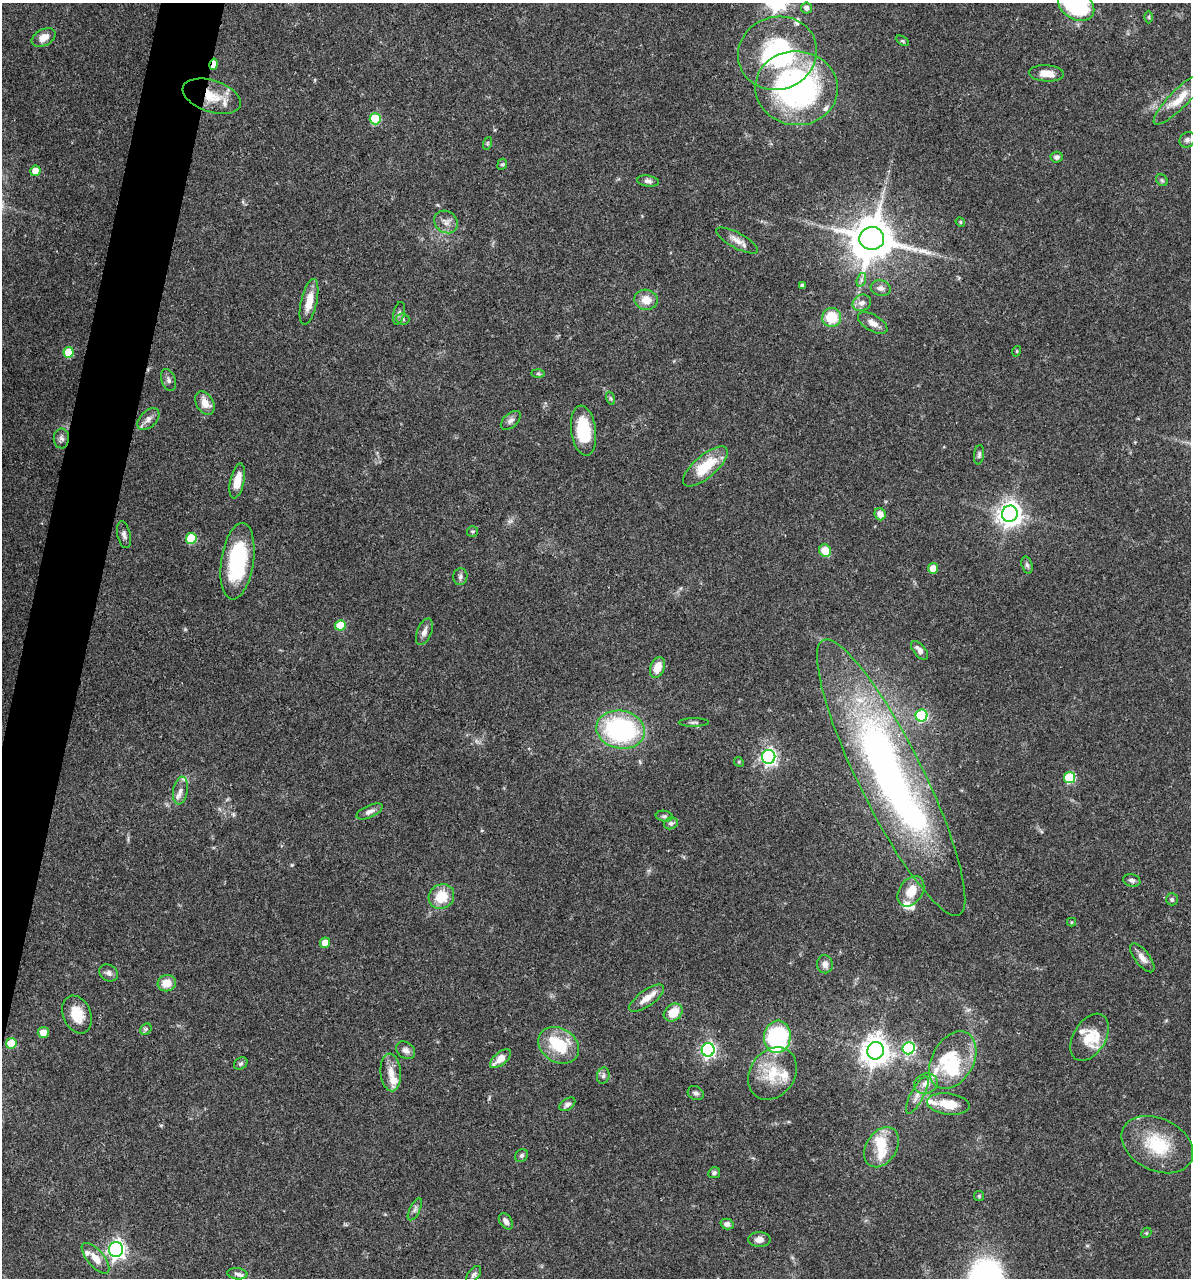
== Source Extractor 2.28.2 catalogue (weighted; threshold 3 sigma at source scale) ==
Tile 7 of 4 x 4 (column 3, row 2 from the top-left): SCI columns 2627-3815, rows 2557-3832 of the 5129 x 5114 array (HDU 1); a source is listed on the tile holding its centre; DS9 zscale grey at full resolution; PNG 1193 x 1280 px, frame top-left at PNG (2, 3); each listed source drawn as its Kron ellipse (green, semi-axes under 4 px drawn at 4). Shown black and unused: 4% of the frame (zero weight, under 3 of 4 exposures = <1% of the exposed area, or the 3 px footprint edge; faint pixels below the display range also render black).
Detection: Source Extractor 2.28.2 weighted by HDU 2 'WHT'; one run over the whole footprint, this tile lists its part. Background 0.0744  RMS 0.0033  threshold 0.0147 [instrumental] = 3 sigma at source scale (4.5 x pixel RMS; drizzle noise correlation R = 1.50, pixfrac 1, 0.05/0.05 arcsec/px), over >= 5 px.
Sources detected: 139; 1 too faint to see at this stretch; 2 inside a brighter object's white glare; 1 long thin detection or spike segment (spike, bleed or trail) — neither listed nor drawn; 16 inside a brighter listed object's ellipse — not listed separately; the other 119 listed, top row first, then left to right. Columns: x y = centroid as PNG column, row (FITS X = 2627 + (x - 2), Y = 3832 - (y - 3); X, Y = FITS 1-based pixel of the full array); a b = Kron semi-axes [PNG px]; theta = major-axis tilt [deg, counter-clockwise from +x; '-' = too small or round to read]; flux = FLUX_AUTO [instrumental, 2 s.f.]
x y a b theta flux
1076 5 19 14 -32 33
806 8 5 5 - 1.3
1149 17 6 4 90 0.44
44 37 13 8 29 2.9
902 41 7 4 -33 0.48
777 53 40 36 20 43
214 64 6 3 78 4.4
1046 73 17 8 -4 3.7
796 88 41 37 -5 80
212 96 30 16 -18 8.8
1179 99 35 9 45 5.8
375 119 5 5 - 18
1187 140 8 7 - 1
488 143 6 4 71 0.44
1057 157 6 5 - 1.2
502 164 6 4 65 0.51
35 171 5 5 - 4.9
1162 180 6 5 - 0.58
648 181 11 5 -8 1.1
446 222 12 10 -36 2.3
960 222 5 4 - 0.42
872 238 12 11 - 1400
737 241 23 7 -28 2.7
861 280 7 4 72 0.86
803 285 4 3 - 0.72
881 288 10 7 -15 1.5
646 300 11 10 - 4.1
309 302 23 8 77 5.3
862 303 9 8 - 1.8
399 313 11 5 77 1
832 317 9 9 - 8.9
403 319 6 5 - 0.67
873 323 16 8 -30 2.6
1017 351 5 3 - 0.31
68 352 5 5 - 9.9
538 373 6 4 -1 0.48
168 380 11 7 -71 1.2
610 398 7 4 -71 0.59
205 403 12 8 -59 3.8
148 419 13 8 45 1.9
511 420 12 7 41 1.3
584 431 25 12 -82 14
61 438 10 7 89 1.3
979 455 10 5 84 0.75
705 466 28 11 41 11
237 481 18 7 77 5.1
880 514 6 5 - 2.3
1010 514 8 8 - 270
472 531 5 5 - 0.55
124 535 13 6 -77 1.3
191 538 5 5 - 16
825 550 6 6 - 6.6
237 561 38 16 82 27
1027 565 9 5 -73 0.79
933 568 5 5 - 5.3
460 577 8 7 - 0.97
340 625 5 5 - 10
424 632 14 7 68 1.8
920 650 11 6 -50 1.8
657 667 10 7 70 4.6
922 715 6 6 - 26
694 722 15 4 0 0.83
621 730 24 19 -11 49
769 757 7 6 - 100
739 762 5 4 - 0.38
891 777 153 32 -64 170
1070 777 5 5 - 21
180 791 14 7 81 2.2
369 811 14 6 24 1.6
664 816 8 5 -9 0.71
671 823 7 5 20 0.94
1132 880 8 6 -12 1
911 891 17 11 55 6
441 896 13 12 - 8.3
1172 899 6 6 - 0.74
1072 922 4 4 - 0.4
325 943 5 5 - 4.3
1142 958 17 7 -52 2.3
825 964 9 8 - 1.9
109 973 10 8 -32 1.4
167 983 9 8 - 4.6
647 998 20 8 35 4.1
673 1012 10 8 39 6.1
77 1014 19 14 -67 6.8
146 1029 6 5 - 0.66
43 1032 5 5 - 3.4
777 1037 16 13 83 42
1090 1037 26 16 59 7.9
11 1043 5 5 - 9.5
559 1045 21 17 -33 14
909 1048 6 6 - 40
406 1050 10 8 -38 1.6
708 1050 7 6 - 80
876 1051 9 8 - 420
500 1059 12 6 40 3.8
953 1060 31 20 60 15
241 1064 7 5 36 0.74
391 1072 19 10 -85 3.9
772 1074 28 22 55 11
603 1076 8 6 75 0.9
926 1084 12 10 22 3
696 1093 8 6 -29 0.96
917 1095 20 6 62 2.5
567 1104 9 5 34 1.2
948 1104 21 10 -7 7
1157 1145 38 26 -26 17
882 1147 22 15 58 6.8
522 1156 7 5 45 0.78
714 1173 6 5 - 0.69
979 1196 5 5 - 0.44
415 1209 12 5 63 0.99
506 1221 9 6 -55 1.4
727 1224 6 5 - 1.2
1146 1233 6 4 44 0.41
759 1240 11 7 1 2.1
116 1249 7 7 - 130
95 1258 19 8 -50 3.7
237 1274 10 5 -6 1.2
474 1275 10 5 52 0.91
Overlapping masked pixels (flux is a lower limit): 3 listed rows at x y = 214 64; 212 96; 872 238
Isophote crosses this tile's border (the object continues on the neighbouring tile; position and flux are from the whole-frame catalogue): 1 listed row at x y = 1076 5